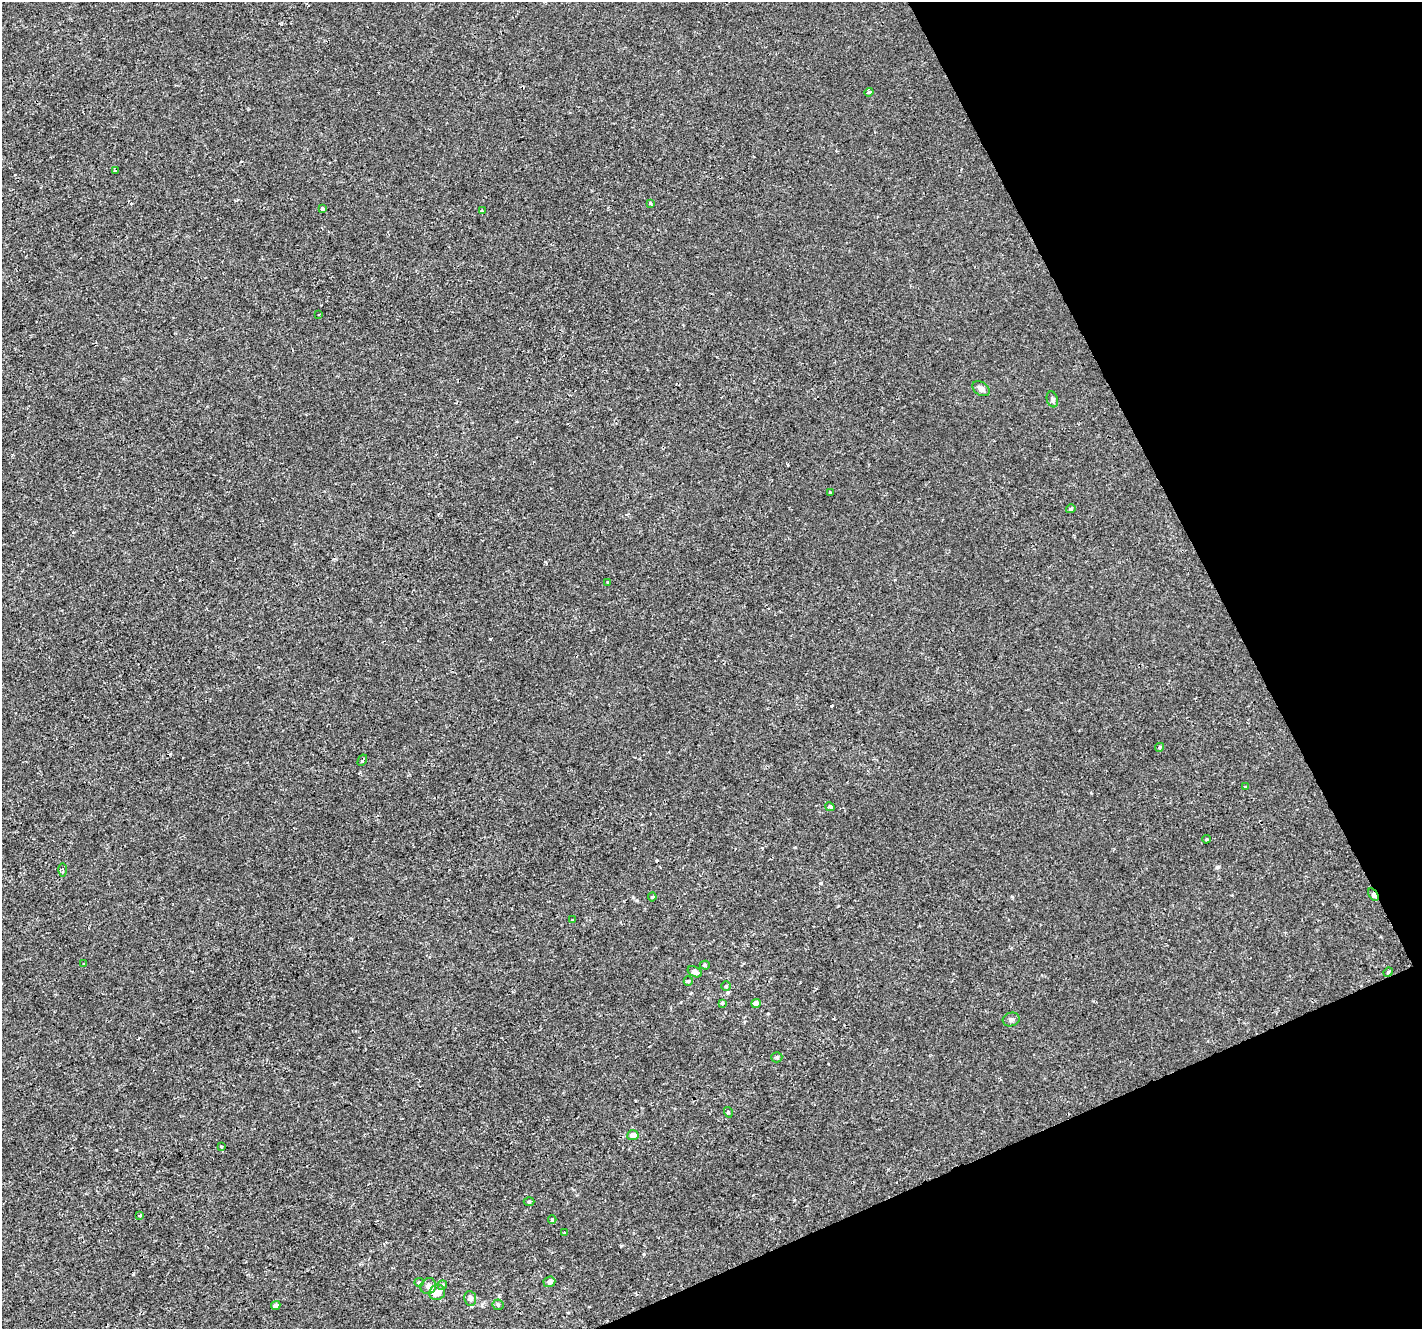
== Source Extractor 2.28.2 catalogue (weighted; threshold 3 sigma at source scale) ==
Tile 12 of 4 x 4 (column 4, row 3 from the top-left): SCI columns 4262-5681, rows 1419-2745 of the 5683 x 5550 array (HDU 1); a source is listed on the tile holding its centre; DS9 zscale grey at full resolution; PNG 1424 x 1331 px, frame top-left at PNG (2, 2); each listed source drawn as its Kron ellipse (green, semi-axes under 4 px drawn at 4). Shown black and unused: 21% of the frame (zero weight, under 2 of 3 exposures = <1% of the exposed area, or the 3 px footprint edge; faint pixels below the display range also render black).
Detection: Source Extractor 2.28.2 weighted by HDU 2 'WHT'; one run over the whole footprint, this tile lists its part. Background -2.55e-04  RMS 0.0022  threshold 0.00974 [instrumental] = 3 sigma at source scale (4.5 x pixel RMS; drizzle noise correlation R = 1.50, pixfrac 1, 0.0396/0.0396 arcsec/px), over >= 5 px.
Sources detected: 46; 1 cosmic-ray / hot-pixel residue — neither listed nor drawn; the other 45 listed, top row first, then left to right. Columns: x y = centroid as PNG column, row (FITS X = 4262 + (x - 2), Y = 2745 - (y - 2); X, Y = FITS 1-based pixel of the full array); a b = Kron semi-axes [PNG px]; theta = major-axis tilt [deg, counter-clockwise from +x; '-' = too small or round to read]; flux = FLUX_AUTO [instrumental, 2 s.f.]
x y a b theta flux
869 92 4 3 - 1.1
116 170 4 2 - 0.21
651 203 4 4 - 0.5
322 209 4 3 - 0.52
482 211 3 2 - 0.34
319 314 3 2 - 0.15
981 389 9 6 -33 1.1
1052 399 8 5 -72 0.47
830 493 3 3 - 0.39
1071 509 5 4 - 0.41
607 582 3 2 - 0.27
1160 747 4 4 - 0.36
362 760 6 3 62 0.43
1245 787 4 3 - 0.19
830 807 5 3 - 0.53
1206 839 4 3 - 0.22
63 870 7 4 90 0.48
1373 895 7 4 -58 0.91
652 897 4 4 - 0.21
573 920 4 3 - 0.7
84 964 3 2 - 0.18
705 965 5 4 - 0.31
695 972 7 5 -28 0.97
1388 972 5 4 - 0.24
688 981 5 4 - 0.26
726 986 4 4 - 0.28
723 1003 4 3 - 0.4
756 1003 5 4 - 1
1011 1020 8 6 17 0.6
777 1057 6 5 - 0.36
728 1112 5 3 - 0.23
633 1135 5 5 - 1.4
221 1146 3 2 - 0.28
529 1202 5 3 - 0.21
140 1215 4 3 - 0.62
552 1220 4 3 - 0.45
564 1232 3 2 - 0.15
419 1282 5 4 - 0.25
549 1282 6 5 - 0.84
442 1285 5 4 - 0.32
428 1286 8 7 - 0.85
437 1292 8 7 - 2.2
470 1298 7 6 - 0.93
498 1305 6 5 - 0.36
276 1306 5 4 - 0.78
Overlapping masked pixels (flux is a lower limit): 1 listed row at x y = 1373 895
Unlisted compact peaks at least as high as the median listed source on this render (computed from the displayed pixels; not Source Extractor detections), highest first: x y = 1218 867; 821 883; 133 1274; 490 639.